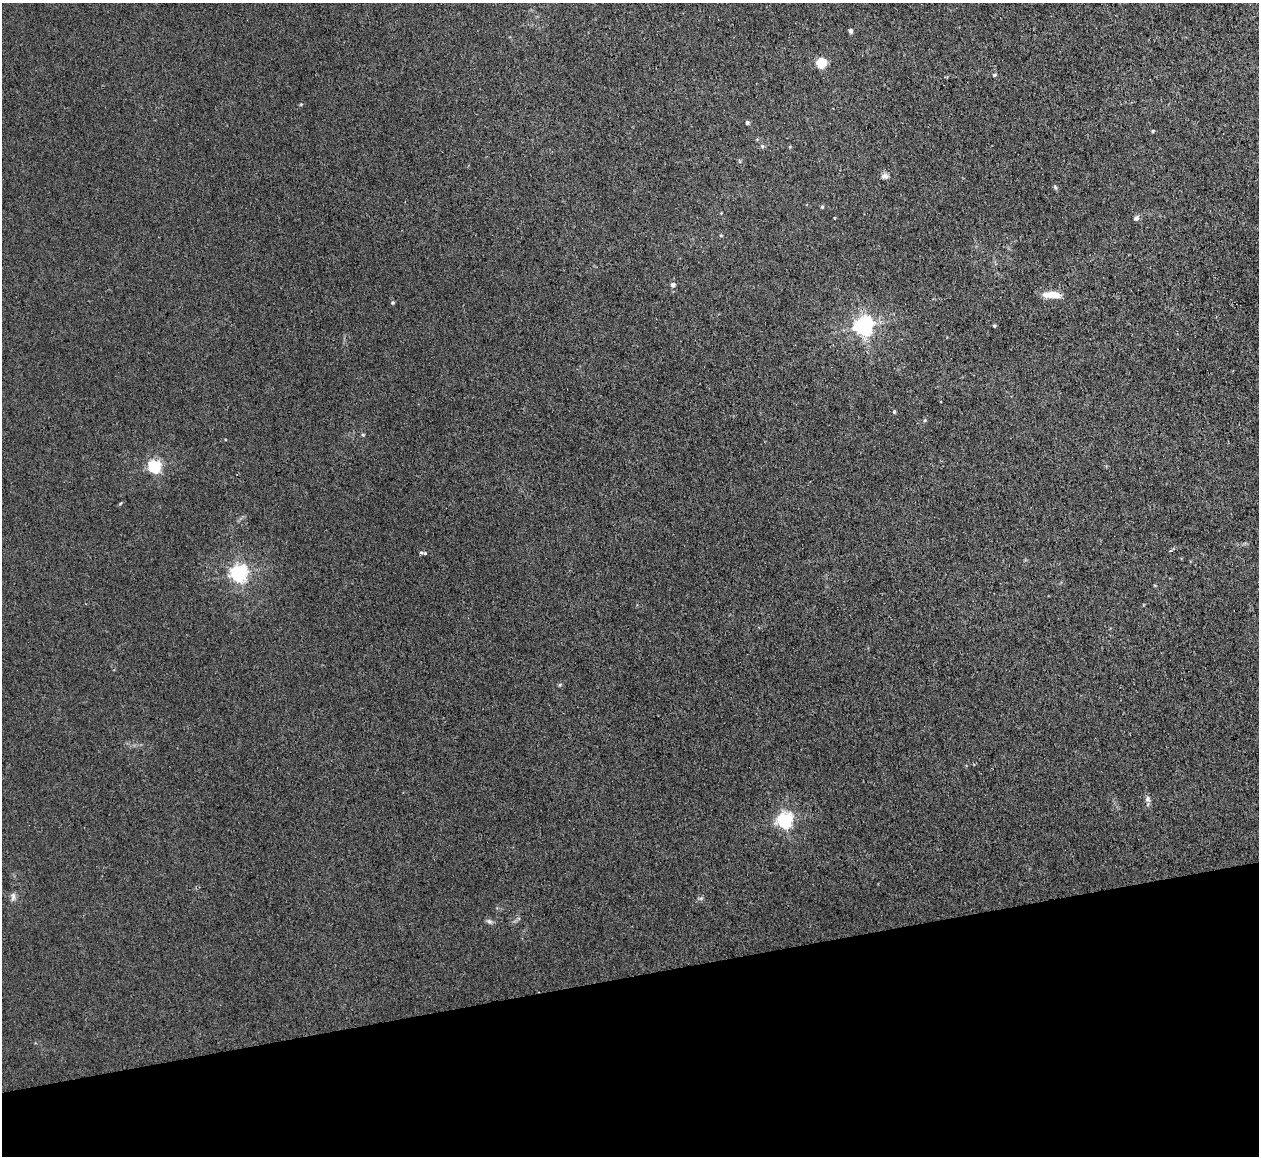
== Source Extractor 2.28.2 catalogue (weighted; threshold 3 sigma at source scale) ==
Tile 14 of 4 x 4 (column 2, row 4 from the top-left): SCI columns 1259-2515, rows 136-1289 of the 5030 x 5006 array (HDU 1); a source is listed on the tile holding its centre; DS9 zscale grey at full resolution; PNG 1261 x 1158 px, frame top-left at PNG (2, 3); no overlay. Shown black and unused: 16% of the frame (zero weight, under 3 of 4 exposures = <1% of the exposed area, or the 3 px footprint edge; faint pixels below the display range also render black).
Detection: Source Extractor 2.28.2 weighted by HDU 2 'WHT'; one run over the whole footprint, this tile lists its part. Background 0.0222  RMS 0.0058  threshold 0.0259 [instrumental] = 3 sigma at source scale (4.5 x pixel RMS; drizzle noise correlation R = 1.50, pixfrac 1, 0.05/0.05 arcsec/px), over >= 5 px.
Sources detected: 27; all 27 listed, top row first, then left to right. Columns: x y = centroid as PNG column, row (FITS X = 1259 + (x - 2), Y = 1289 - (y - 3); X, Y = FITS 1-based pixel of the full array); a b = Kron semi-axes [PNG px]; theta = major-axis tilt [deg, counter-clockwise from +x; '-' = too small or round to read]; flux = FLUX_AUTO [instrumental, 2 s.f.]
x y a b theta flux
850 31 5 5 - 1.4
821 63 7 7 - 15
994 75 5 4 - 0.77
747 122 5 4 - 1.2
1153 131 5 4 - 0.62
762 146 6 4 -73 0.78
885 176 9 7 21 2.3
1055 187 6 4 -46 0.89
822 207 5 4 - 0.71
1136 218 8 6 41 1.7
673 285 6 6 - 1.7
1052 295 20 7 -2 8.6
392 303 5 4 - 0.7
863 326 6 6 - 300
994 326 5 4 - 0.73
894 412 5 4 - 0.76
925 420 6 3 71 0.66
363 435 5 3 - 0.56
154 466 6 5 - 110
1170 551 5 3 - 0.9
425 553 7 5 -20 1.2
238 573 6 6 - 220
1147 799 7 7 - 1.9
784 820 6 6 - 170
13 896 12 6 85 2.2
701 898 6 4 18 1
489 921 7 4 -45 1.4